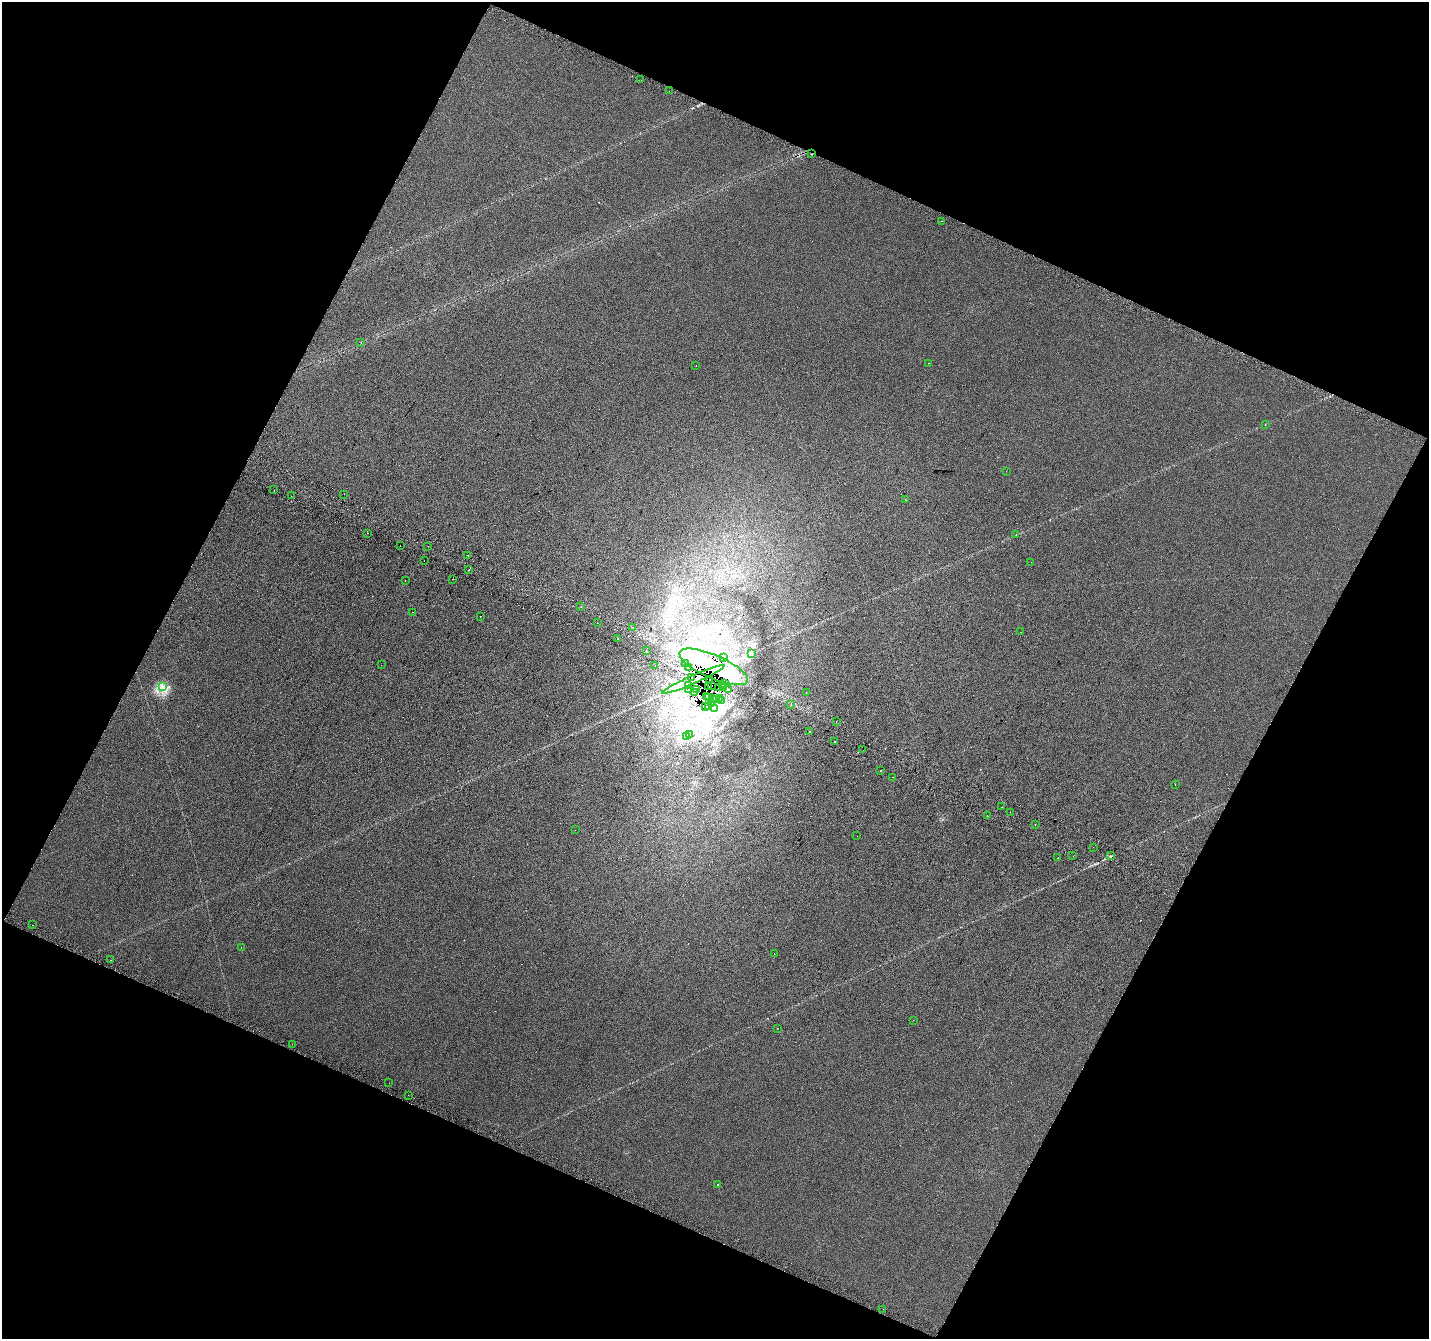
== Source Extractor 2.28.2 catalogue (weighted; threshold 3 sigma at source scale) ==
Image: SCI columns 27-5732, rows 308-5653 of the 5751 x 5894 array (HDU 1 of 3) = the unmasked area's bounding box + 8 px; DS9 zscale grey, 4 x 4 block average (1 PNG px = mean of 4 x 4 image px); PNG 1431 x 1341 px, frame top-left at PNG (2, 2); each listed source drawn as its Kron ellipse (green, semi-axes under 4 px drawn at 4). Shown black and unused: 45% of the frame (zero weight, under 2 of 3 exposures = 2% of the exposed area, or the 3 px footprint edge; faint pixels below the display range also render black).
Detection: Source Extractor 2.28.2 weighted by HDU 2 'WHT'. Background 0.00195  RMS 0.0072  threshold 0.0326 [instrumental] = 3 sigma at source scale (4.5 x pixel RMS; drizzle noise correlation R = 1.50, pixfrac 1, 0.0396/0.0396 arcsec/px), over >= 5 px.
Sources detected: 130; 1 inside a brighter object's white glare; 26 cosmic-ray / hot-pixel residue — neither listed nor drawn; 2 coinciding with a brighter row at this scale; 6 inside a brighter listed object's ellipse — not listed separately; the other 95 listed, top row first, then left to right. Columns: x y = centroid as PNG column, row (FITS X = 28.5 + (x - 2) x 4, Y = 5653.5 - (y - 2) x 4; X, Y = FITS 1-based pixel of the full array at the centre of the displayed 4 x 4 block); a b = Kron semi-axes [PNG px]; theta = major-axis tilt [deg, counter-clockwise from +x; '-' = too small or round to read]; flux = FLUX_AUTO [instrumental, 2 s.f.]
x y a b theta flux
641 80 2 2 - 3.1
669 91 2 2 - 1.7
812 154 2 2 - 5.4
941 221 2 2 - 1
361 342 2 2 - 1.1
929 363 2 2 - 0.85
696 365 2 2 - 1.6
1265 424 2 2 - 1
1006 471 2 2 - 0.83
274 490 2 2 - 3.5
344 494 2 2 - 3.2
291 496 2 2 - 1.6
906 500 2 2 - 15
367 533 2 2 - 4.3
1016 535 2 2 - 1.6
400 546 2 2 - 6.5
428 546 2 2 - 1.6
468 555 2 2 - 1.8
424 561 2 2 - 1.4
1031 562 2 2 - 0.63
469 569 2 2 - 0.81
453 579 2 2 - 7.3
405 580 2 2 - 2.1
581 606 2 2 - 1.4
412 612 2 2 - 6.1
480 616 2 2 - 3.9
597 623 2 2 - 1.5
632 627 2 2 - 1.7
1020 632 2 2 - 0.57
618 639 2 2 - 8.5
646 650 2 2 - 0.78
751 654 3 2 - 3
724 657 2 2 - 1.1
685 664 2 2 - 2.3
381 665 2 2 - 1.4
655 665 2 2 - 7.9
714 667 37 11 -23 1000
688 668 2 2 - 1.5
692 677 4 2 - 2.1
693 679 34 2 24 65
710 679 2 2 - 5.6
724 683 2 2 - 0.91
688 685 2 2 - 2.1
711 686 2 2 - 4.2
723 686 2 2 - 1.7
162 687 2 2 - 3.4
709 687 2 2 - 3.6
719 687 2 2 - 2
723 688 2 2 - 1.1
688 689 2 2 - 0.59
697 689 2 2 - 1.3
728 689 2 2 - 1.7
694 693 2 2 - 2.7
806 693 2 2 - 0.84
706 696 2 2 - 1.9
708 698 2 2 - 2.1
713 698 2 2 - 2.4
720 698 2 2 - 0.91
717 700 3 2 - 3.4
722 700 2 2 - 0.84
711 703 2 2 - 2.2
791 705 2 2 - 0.97
705 706 2 2 - 3
708 707 2 2 - 2
714 708 3 2 - 3
836 722 2 2 - 5
809 731 2 2 - 1.2
689 734 2 2 - 2.5
686 737 2 2 - 2.4
835 742 2 2 - 9.7
863 750 2 2 - 1.2
881 771 2 2 - 1.3
893 777 2 2 - 1.6
1175 785 2 2 - 1.5
1002 807 2 2 - 1.4
1010 812 2 2 - 2
987 816 2 2 - 2.7
1035 825 2 2 - 2
575 830 2 2 - 1.9
857 836 2 2 - 0.83
1093 847 2 2 - 1
1073 856 2 2 - 1.2
1110 856 3 2 - 3.5
1058 858 2 2 - 3.9
32 925 2 2 - 5
241 947 2 2 - 0.56
774 954 2 2 - 0.74
111 960 2 2 - 1.5
913 1020 2 2 - 1.7
777 1029 2 2 - 1.4
292 1044 2 2 - 1.4
389 1083 2 2 - 0.49
408 1095 2 2 - 0.76
717 1185 2 2 - 2.4
883 1309 2 2 - 0.66
Overlapping masked pixels (flux is a lower limit): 21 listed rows (the first 20) at x y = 812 154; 714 667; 692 677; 693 679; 710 679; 724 683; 688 685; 711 686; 723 686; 709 687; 719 687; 723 688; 697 689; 694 693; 706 696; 708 698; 713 698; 720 698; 711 703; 705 706
Diffuse or blended objects may show on this block-average render without a row.